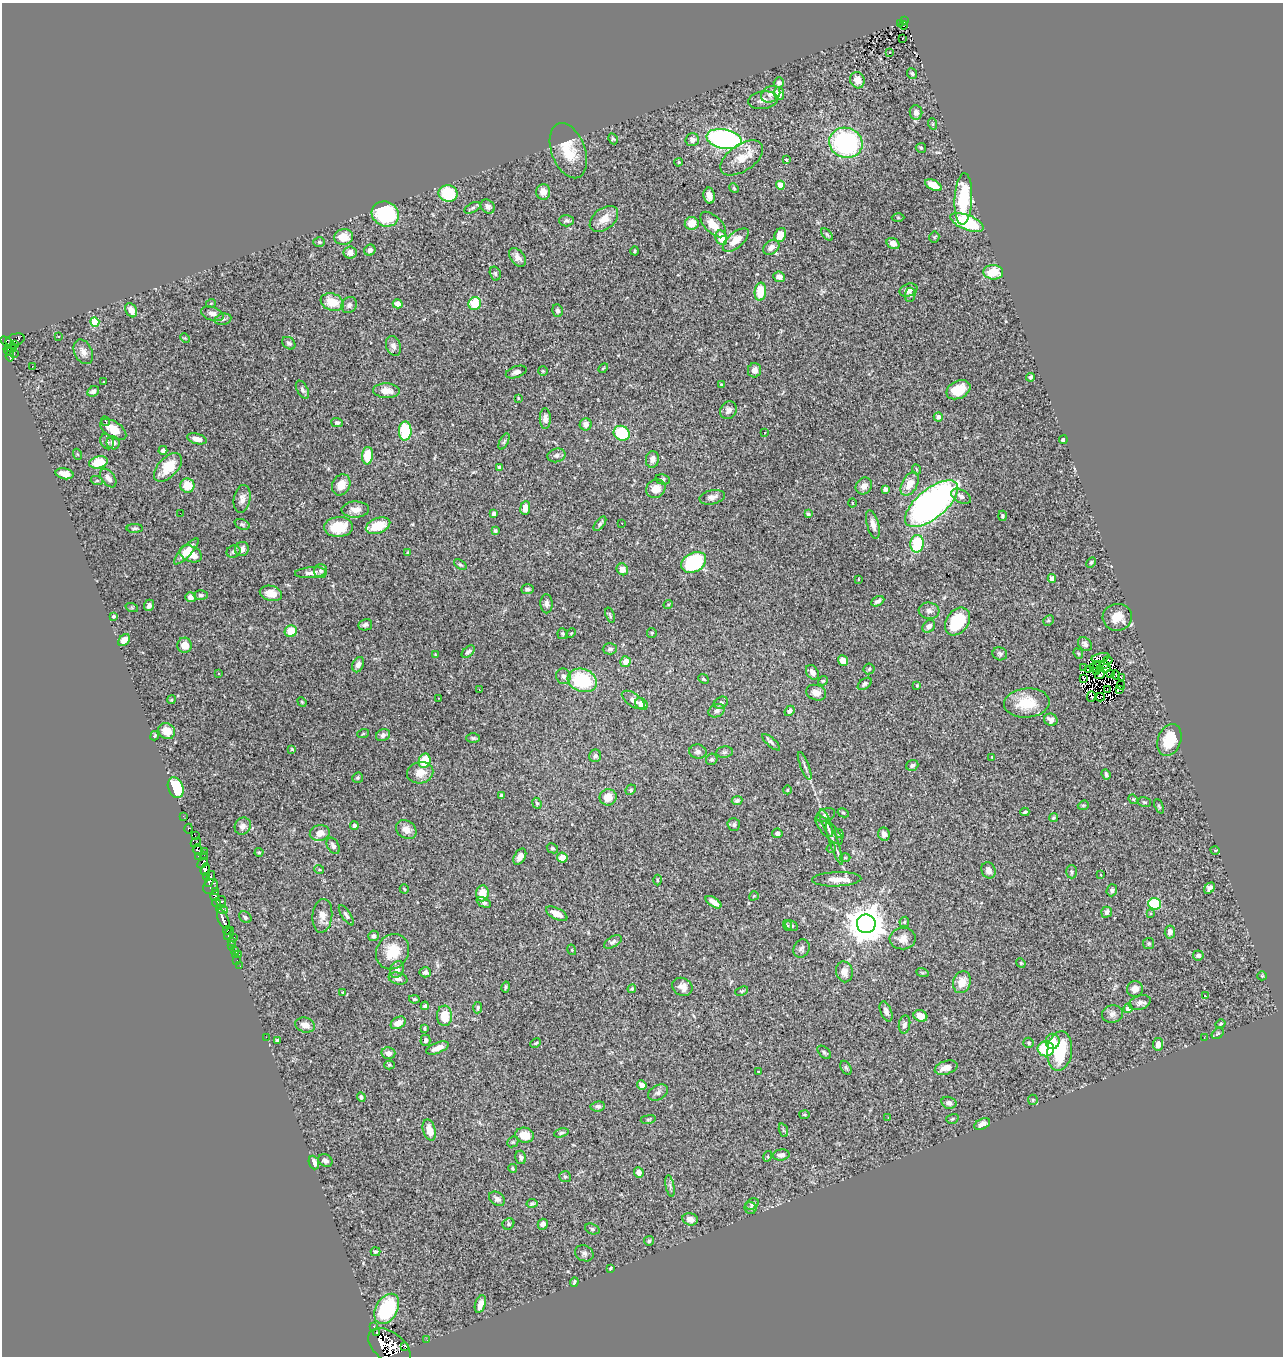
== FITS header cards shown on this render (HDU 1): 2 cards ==
NAXIS1  =                 1281
NAXIS2  =                 1354

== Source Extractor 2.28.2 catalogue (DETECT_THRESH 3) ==
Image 1281 x 1354 px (HDU 1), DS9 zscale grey, 1 PNG px = 1 image px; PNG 1285 x 1358 px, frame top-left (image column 1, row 1354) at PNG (2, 3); each listed source drawn as its Kron ellipse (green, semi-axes under 4 px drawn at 4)
Background 0.799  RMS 0.031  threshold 0.0932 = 3 sigma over >= 5 px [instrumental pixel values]
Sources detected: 448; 10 with non-positive FLUX_AUTO (blend fragments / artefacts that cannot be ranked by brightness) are neither listed nor drawn; the other 438 listed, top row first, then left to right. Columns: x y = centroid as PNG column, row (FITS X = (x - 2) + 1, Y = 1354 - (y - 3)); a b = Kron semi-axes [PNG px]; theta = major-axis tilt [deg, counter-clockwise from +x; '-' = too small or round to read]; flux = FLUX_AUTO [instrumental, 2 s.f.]
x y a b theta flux
904 21 3 2 - 20
900 23 2 2 - 7.9
903 25 4 3 - 8
903 38 3 2 - 2
889 53 3 3 - 32
912 74 5 5 - 3.9
857 80 8 7 - 21
779 83 5 5 - 7.8
779 93 6 5 - 30
771 94 10 7 31 12
763 100 15 8 7 14
916 112 7 6 - 10
933 124 6 3 -71 2.2
613 139 6 4 -60 3.3
724 139 18 9 -10 510
692 140 7 6 - 9.5
846 143 17 15 -18 290
921 148 5 5 - 2.9
568 151 29 17 -69 58
742 158 24 13 34 40
786 160 3 3 - 5.6
679 162 4 3 - 2.6
780 185 4 4 - 38
933 185 9 5 -26 32
734 188 5 4 - 2.4
543 192 8 7 - 17
448 193 9 8 - 98
709 196 8 5 -81 13
963 199 26 8 87 120
488 206 8 6 -43 7.3
472 208 9 5 27 3.8
385 214 14 12 -26 150
898 217 6 4 -1 2.5
604 219 16 10 38 27
566 221 7 5 0 5.7
967 222 17 7 -22 130
692 223 7 6 - 27
713 224 16 8 -45 28
827 234 7 4 -47 3.5
780 235 7 5 64 30
344 237 9 8 - 33
934 237 5 5 - 2.4
721 238 7 5 -71 39
736 240 16 7 41 28
319 242 6 5 - 3.5
893 243 7 5 -31 15
771 247 9 6 35 13
370 250 6 5 - 7.8
635 251 4 3 - 2.2
350 253 6 6 - 17
517 257 11 6 -53 12
993 272 10 7 -5 47
495 273 7 5 -74 4.4
779 277 6 5 - 11
908 290 9 6 23 11
760 292 9 5 84 51
910 295 7 5 82 3.4
332 302 12 8 -20 44
211 303 5 3 - 1.5
398 304 5 4 - 15
475 304 6 6 - 60
349 305 8 7 - 7.6
131 310 7 5 -61 17
557 311 6 5 - 5.5
212 314 12 6 -19 11
223 319 8 5 12 4.5
95 322 4 4 - 63
59 336 3 2 - 3.1
185 338 5 3 - 2.3
15 340 10 6 17 87
8 343 9 4 -37 130
289 343 7 5 -39 5
15 344 3 2 - 14
393 346 10 7 -71 8.5
12 348 5 2 - 28
9 351 5 3 - 54
83 352 13 9 -64 13
14 354 3 2 - 2.7
10 356 5 3 - 70
32 366 2 2 - 1200
603 368 6 3 44 2.3
754 370 7 6 - 12
543 371 5 5 - 2.6
516 372 11 5 20 6.5
1031 377 4 4 - 3.8
103 382 3 3 - 3.9
721 384 4 3 - 1.9
302 390 10 5 -61 6
958 390 13 8 26 42
93 391 6 5 - 6.2
386 391 13 7 -4 21
518 398 3 3 - 2.3
728 410 9 8 - 9.6
938 417 4 4 - 7.9
545 419 10 5 -89 9.5
105 421 5 3 - 3.6
337 423 5 4 - 3.9
586 424 6 6 - 10
113 429 15 8 -34 26
405 431 9 6 89 97
622 433 8 7 - 100
765 433 3 2 - 3.6
197 439 10 5 -14 13
1063 440 4 3 - 11
107 442 8 6 -59 5.3
504 442 9 4 63 3.3
113 443 6 6 - 10
163 450 4 4 - 5.8
77 454 6 3 -70 1.9
556 455 9 6 14 6.6
368 456 9 5 87 52
652 459 8 6 80 12
99 462 9 6 14 46
168 467 17 10 46 48
499 467 4 3 - 5.7
916 469 5 3 - 2.4
65 474 9 5 -12 19
108 478 10 6 -53 11
663 479 7 5 -11 4.3
97 481 6 4 -18 2.6
910 484 12 7 62 30
187 485 7 7 - 40
341 485 11 8 63 26
864 486 9 7 49 13
656 489 10 9 - 20
885 489 4 4 - 8.9
961 496 10 6 -30 9.5
712 497 13 7 11 10
242 499 14 8 79 13
852 503 4 3 - 1.7
932 504 32 14 39 820
525 508 7 5 83 21
355 510 14 8 1 17
180 513 2 2 - 0.87
494 514 4 3 - 8.7
808 514 4 3 - 3.4
1002 516 5 4 - 4
622 523 3 2 - 2
242 524 8 5 -22 3.7
600 524 8 4 50 4
873 524 15 6 -74 12
378 526 13 7 20 54
338 527 14 10 4 64
135 528 8 4 1 3.4
495 530 4 3 - 4.5
917 544 9 6 87 100
242 549 7 6 - 13
186 551 17 5 47 30
233 552 7 6 - 6.7
408 552 4 3 - 2.3
191 554 11 7 -23 34
694 562 13 9 28 180
1091 562 6 4 62 2.9
460 565 7 4 -35 3.4
622 569 6 5 - 19
321 571 7 6 - 5.8
311 573 15 5 4 13
1052 578 4 4 - 12
858 579 3 2 - 1.3
528 589 6 5 - 4.6
271 593 11 7 -14 31
201 595 7 4 0 4.3
190 597 5 5 - 8.8
878 601 7 4 27 7.2
547 604 9 6 -88 8.2
668 604 5 3 - 2.1
149 605 6 5 - 7.8
132 608 6 4 -19 2.4
929 611 10 8 -6 9.5
610 615 8 4 -71 3.3
114 616 3 3 - 2.6
1117 617 15 13 7 31
1048 620 6 5 - 3.3
957 621 15 11 55 94
365 625 7 5 13 6.4
929 626 7 5 43 11
291 631 6 6 - 35
571 633 5 3 - 1.8
652 633 5 5 - 2.4
563 634 5 5 - 3.3
124 640 7 5 44 18
1085 644 8 6 -44 5.7
184 645 7 7 - 25
610 649 7 5 3 4.9
468 652 7 4 40 6.1
435 654 3 3 - 1.6
1000 654 7 6 - 4.5
1078 654 5 4 - 2.9
1100 658 9 3 14 5.5
843 660 5 5 - 28
1108 660 5 3 - 1.7
625 662 5 5 - 23
358 665 8 5 65 7.8
1096 665 3 2 - 0.96
1105 665 3 2 - 2.5
1084 668 3 2 - 3.3
1093 668 3 2 - 1.1
1105 668 5 2 - 0.95
869 669 5 5 - 3.1
1088 670 3 2 - 3.5
1096 671 3 2 - 0.37
812 672 8 5 -57 10
219 673 3 3 - 11
1100 674 5 3 - 0.31
1111 674 3 2 - 0.083
1116 675 4 2 - 2.4
563 676 8 7 - 7.9
1121 677 2 2 - 1.8
1084 678 3 2 - 1.8
703 679 5 4 - 2.5
582 680 15 11 -19 120
823 681 5 4 - 2.9
865 684 8 5 37 6
917 685 3 2 - 1.8
1121 685 4 2 - 7.9
1107 689 3 2 - 2.5
479 690 3 2 - 2
1120 690 3 2 - 17
816 693 10 7 -18 14
1091 696 5 3 - 3.1
1100 697 4 2 - 1.1
438 698 2 2 - 1.3
171 700 4 3 - 1.9
633 700 13 6 -34 9.3
302 702 5 4 - 2
721 703 7 5 28 4.6
1027 703 23 14 5 62
641 704 7 5 -43 18
717 711 8 6 26 6.6
790 711 5 4 - 6.9
1051 720 7 6 - 9.7
167 731 9 7 -34 28
363 734 6 3 19 2.4
383 735 7 5 25 6.8
155 736 5 4 - 2.9
473 738 6 4 0 3.2
1169 740 16 11 69 59
771 742 11 4 -41 5.7
292 749 4 3 - 2.4
698 752 8 7 - 6.8
724 752 8 5 8 4.9
595 756 6 6 - 4.9
992 757 3 3 - 1.4
712 759 6 5 - 4
425 761 7 6 - 53
912 765 6 5 - 4.6
805 766 15 4 -68 5.9
420 773 13 10 12 22
1106 774 5 3 - 4.3
358 778 6 5 - 3.3
176 788 11 7 -68 100
631 790 5 4 - 3.1
787 790 4 3 - 1.8
502 796 4 4 - 7.4
608 797 8 8 - 25
1133 799 5 4 - 2.2
737 800 5 4 - 5.5
1144 802 7 5 -15 3.3
537 803 6 4 -66 3.5
1083 805 6 4 20 2.7
1159 806 8 4 -67 2.8
1025 812 4 3 - 3.9
843 813 6 4 -28 2.6
826 815 10 6 21 6.4
183 816 3 2 - 3.2
1053 818 4 4 - 2.8
826 823 14 4 -70 7.9
734 825 6 6 - 4.1
243 826 9 8 - 10
354 826 4 4 - 5.1
189 829 5 3 - 69
406 830 11 8 -35 15
829 830 19 7 -47 12
320 833 10 7 15 20
777 833 5 5 - 5.7
839 833 5 3 - 3
884 834 6 5 - 11
195 836 2 2 - 13
196 842 5 3 - 17
834 844 22 3 -70 12
333 846 9 5 -60 6.6
552 848 6 4 -28 3
831 848 5 4 - 2.5
198 849 5 5 - 58
1215 850 5 3 - 1.7
204 851 2 2 - 13
259 852 4 4 - 2.2
204 856 3 2 - 4.4
199 857 3 3 - 58
520 857 9 5 60 14
562 858 5 5 - 23
845 858 5 3 - 2.2
203 863 6 3 46 150
205 869 6 4 71 270
319 869 5 3 - 2
988 870 8 7 - 9.5
1072 872 7 5 -90 4.1
1100 875 3 2 - 2.6
206 877 4 3 - 35
210 879 8 3 72 140
837 879 24 7 2 24
657 880 5 3 - 2.1
211 886 8 6 40 170
1209 888 6 4 46 7.7
404 889 5 2 - 1.8
1112 890 6 5 - 5.9
216 891 3 2 - 19
482 893 8 6 85 29
215 896 5 4 - 52
754 896 5 3 - 1.7
221 902 6 5 - 120
713 902 9 4 -34 14
216 903 4 3 - 42
484 903 8 4 -23 5.1
1154 904 6 6 - 100
222 910 6 3 -17 61
1106 912 5 5 - 6.7
557 914 11 5 -27 22
1151 914 3 3 - 4.1
346 915 12 4 -56 5.8
322 916 17 10 84 19
245 917 7 5 -38 4.4
223 919 10 5 -66 440
904 922 5 5 - 2.7
866 924 9 9 - 5300
787 926 6 3 -72 2.4
792 926 7 5 -28 4.2
227 930 4 3 - 160
1170 932 6 5 - 10
229 934 7 3 63 110
374 936 5 5 - 5.7
234 937 2 2 - 7.4
903 939 13 11 2 18
231 942 4 3 - 14
613 942 10 5 29 6.2
1149 943 5 5 - 3.4
232 945 2 2 - 8.2
801 949 9 8 - 6.5
234 950 2 2 - 6
572 950 5 3 - 1.9
392 952 18 16 58 52
235 954 2 2 - 11
238 954 3 2 - 11
1198 955 5 5 - 6.9
237 960 2 2 - 5
1021 963 5 4 - 2.3
240 966 2 2 - 5.1
397 970 9 6 68 9.8
425 972 5 5 - 5.6
844 972 10 8 -80 16
922 972 6 4 -20 2.8
1262 976 5 4 - 2.1
398 979 9 6 -13 11
962 982 11 8 71 29
506 987 5 4 - 2.9
682 987 10 8 -29 16
632 989 4 4 - 2.8
1135 989 8 8 - 15
742 991 6 4 24 2.6
342 992 3 2 - 1.5
1206 996 3 2 - 23
414 999 5 4 - 3.3
1140 1003 11 7 20 9.2
425 1006 4 4 - 4.7
478 1008 6 4 86 3.2
1128 1008 5 4 - 10
886 1011 10 5 -69 7.6
1112 1014 10 8 11 9.1
444 1016 10 7 -88 38
920 1016 7 5 -24 25
398 1023 8 5 29 16
904 1024 9 5 80 6.7
1220 1024 5 3 - 2.2
305 1025 10 7 -19 17
425 1028 3 2 - 2.4
1218 1034 6 4 35 3.4
266 1037 2 2 - 19
1204 1038 2 2 - 1.1
277 1040 4 3 - 2.7
425 1040 5 5 - 7.3
1053 1041 8 7 - 25
535 1043 5 3 - 3
1029 1043 5 5 - 3.6
1158 1044 6 5 - 18
437 1048 12 5 22 17
1046 1049 8 7 - 85
1060 1051 20 12 83 110
824 1052 8 5 -44 4.2
388 1053 7 6 - 14
389 1065 5 4 - 3.1
846 1068 7 5 -61 4.3
946 1068 12 6 18 18
758 1072 3 2 - 1.6
642 1085 5 4 - 11
658 1093 10 7 28 7.6
361 1097 5 4 - 4
1033 1100 5 5 - 2.6
949 1103 7 6 - 6.3
598 1106 7 5 6 5.4
804 1115 5 3 - 2
888 1117 3 2 - 2.1
648 1119 7 4 9 2.6
952 1119 6 4 17 3.2
982 1124 8 5 26 11
429 1130 11 6 -74 25
783 1130 7 4 -71 3
561 1133 7 4 14 4
525 1135 9 7 -10 32
513 1142 6 5 - 3.2
781 1155 8 5 8 9.1
768 1156 5 3 - 2.1
521 1157 7 5 -76 7.4
325 1160 7 6 - 7.9
314 1163 7 5 -68 11
512 1168 4 4 - 2.7
639 1173 5 4 - 12
565 1177 6 5 - 3.5
670 1186 11 4 -79 5.3
497 1199 9 6 -36 7.7
532 1203 5 4 - 3.5
752 1204 7 5 33 4.5
751 1208 6 5 - 3.8
690 1219 8 6 -18 16
508 1224 6 5 - 3.5
543 1224 5 5 - 10
592 1229 7 5 -21 4.1
649 1241 5 5 - 3.6
375 1252 5 4 - 3.5
584 1253 9 7 -23 6.3
611 1268 3 3 - 3
574 1282 5 3 - 3.1
480 1304 9 5 71 15
387 1309 16 11 60 140
374 1327 3 3 - 24
377 1333 3 3 - 77
427 1340 2 2 - 5
405 1346 3 2 - 13000
389 1347 24 14 -36 1400
At the frame edge (FLAGS 8, measured only in part): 1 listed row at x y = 389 1347
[10 non-positive-flux detections neither listed nor drawn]